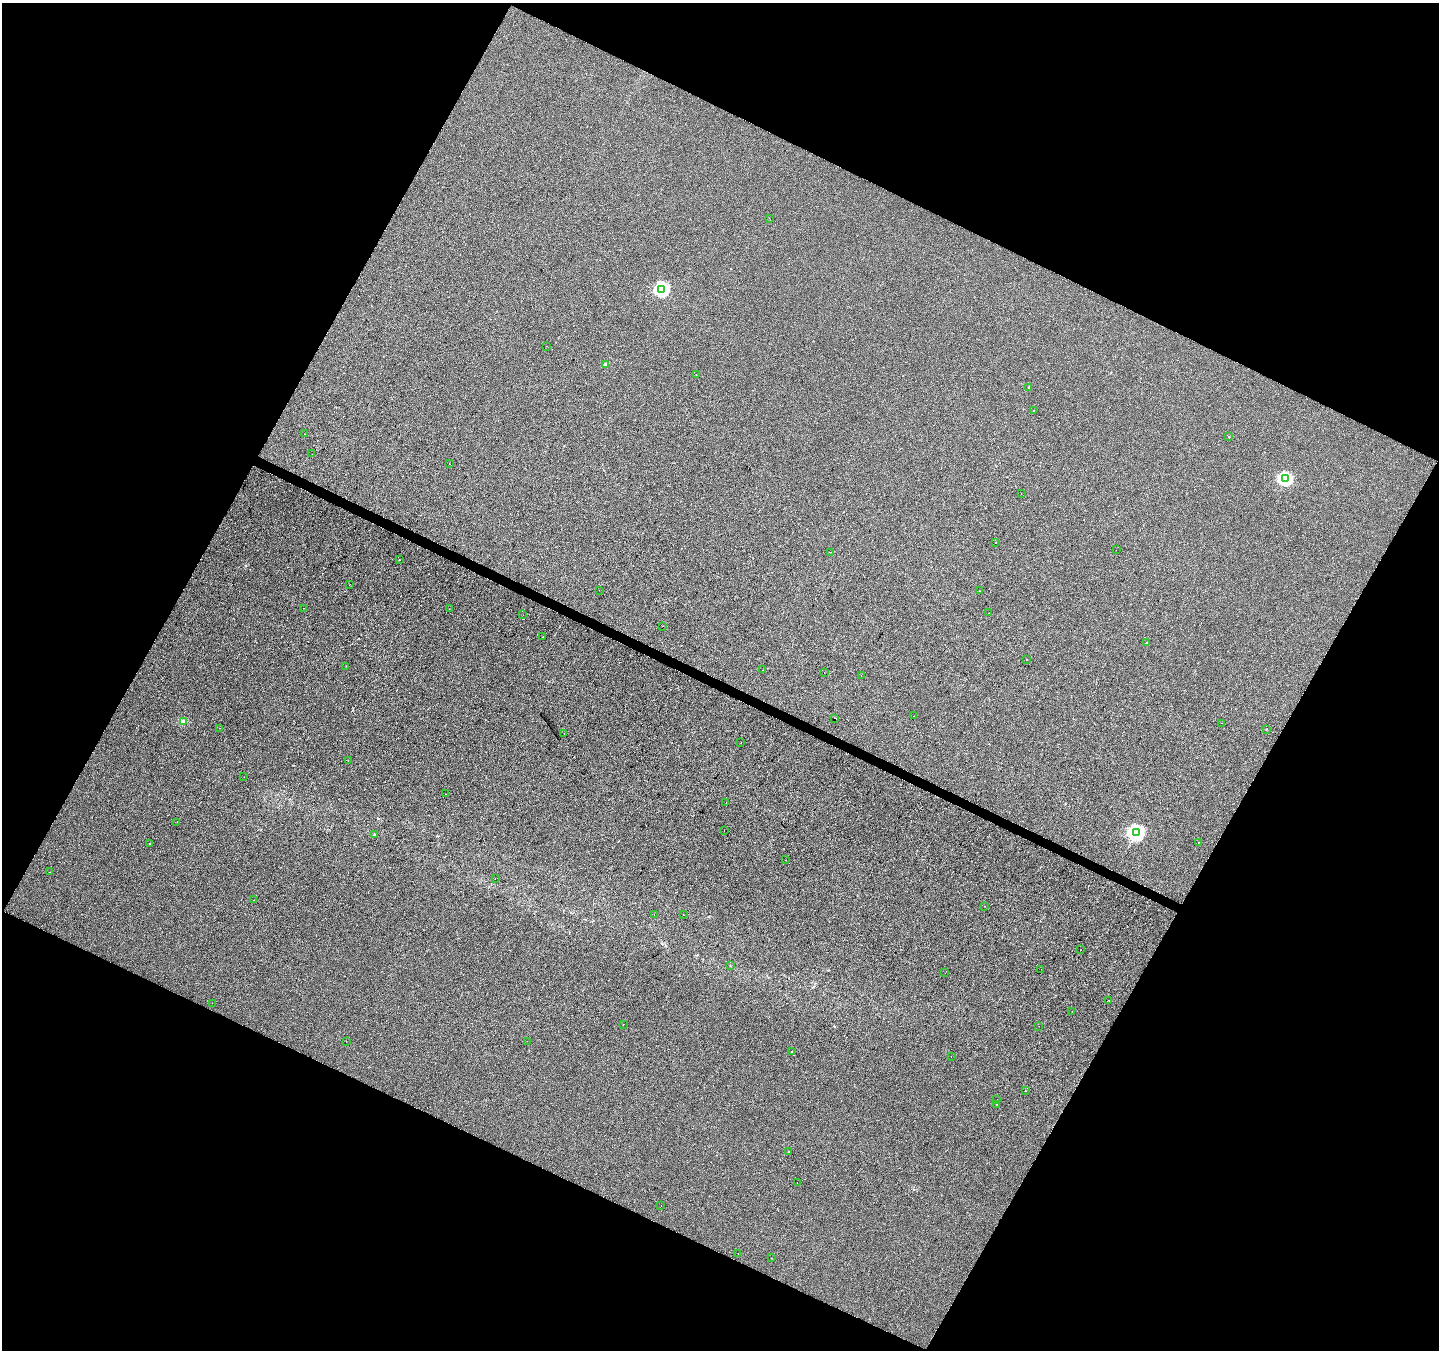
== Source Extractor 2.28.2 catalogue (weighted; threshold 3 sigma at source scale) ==
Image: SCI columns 6-5752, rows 265-5653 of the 5752 x 5851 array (HDU 1 of 3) = the unmasked area's bounding box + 8 px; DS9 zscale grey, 4 x 4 block average (1 PNG px = mean of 4 x 4 image px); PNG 1441 x 1352 px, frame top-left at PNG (2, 3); each listed source drawn as its Kron ellipse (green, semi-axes under 4 px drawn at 4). Shown black and unused: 46% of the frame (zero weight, under 2 of 3 exposures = <1% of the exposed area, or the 3 px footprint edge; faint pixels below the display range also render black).
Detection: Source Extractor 2.28.2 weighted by HDU 2 'WHT'. Background -3.62e-04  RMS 0.0045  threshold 0.0203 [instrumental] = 3 sigma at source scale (4.5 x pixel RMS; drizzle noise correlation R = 1.50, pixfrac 1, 0.0396/0.0396 arcsec/px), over >= 5 px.
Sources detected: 83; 4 cosmic-ray / hot-pixel residue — neither listed nor drawn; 1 coinciding with a brighter row at this scale — not listed separately; the other 78 listed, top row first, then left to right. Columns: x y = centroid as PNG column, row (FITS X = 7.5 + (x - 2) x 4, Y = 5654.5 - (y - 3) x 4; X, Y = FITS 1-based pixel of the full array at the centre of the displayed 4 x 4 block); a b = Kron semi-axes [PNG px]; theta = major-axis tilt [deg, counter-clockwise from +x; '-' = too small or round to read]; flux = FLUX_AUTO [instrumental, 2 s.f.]
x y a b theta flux
769 218 2 2 - 0.57
662 289 2 2 - 410
547 346 2 2 - 0.33
605 364 2 2 - 17
696 375 2 2 - 0.42
1029 387 2 2 - 2.7
1034 410 2 2 - 1.7
305 434 2 2 - 0.66
1229 437 2 2 - 1.2
312 454 2 2 - 1.3
449 464 2 2 - 0.88
1285 479 2 2 - 330
1021 494 2 2 - 0.45
995 543 2 2 - 1.6
1116 550 2 2 - 0.41
831 552 2 2 - 0.4
399 560 2 2 - 0.7
350 584 2 2 - 0.36
599 590 2 2 - 0.59
980 591 2 2 - 0.53
303 608 2 2 - 0.67
449 609 2 2 - 0.42
989 613 2 2 - 2.3
523 615 2 2 - 0.67
663 626 2 2 - 0.75
543 637 2 2 - 2.4
1147 643 2 2 - 1.9
1026 660 2 2 - 1.1
346 666 2 2 - 0.5
763 670 2 2 - 0.34
824 672 2 2 - 0.58
861 676 2 2 - 0.55
914 716 2 2 - 1.4
834 718 2 2 - 25
183 721 2 2 - 47
1221 723 2 2 - 1.2
220 728 2 2 - 0.58
1266 729 2 2 - 1.8
564 733 2 2 - 0.46
741 743 2 2 - 1.5
348 760 2 2 - 0.69
244 777 2 2 - 0.46
445 794 2 2 - 0.58
726 803 2 2 - 0.49
177 822 2 2 - 2.5
724 830 2 2 - 0.46
1136 832 3 3 - 600
375 834 2 2 - 1.4
1198 842 2 2 - 1.2
149 844 2 2 - 2.5
786 860 2 2 - 0.47
50 872 2 2 - 0.68
495 878 2 2 - 1.3
254 900 2 2 - 0.82
985 906 2 2 - 0.54
654 915 2 2 - 0.62
684 915 2 2 - 0.67
1080 950 2 2 - 0.47
730 966 2 2 - 0.88
1041 969 2 2 - 1.2
945 973 2 2 - 0.71
1109 1000 2 2 - 4.8
212 1003 2 2 - 2.1
1072 1011 2 2 - 0.45
623 1024 2 2 - 0.55
1039 1026 2 2 - 0.92
346 1041 2 2 - 0.42
527 1041 2 2 - 0.46
791 1051 2 2 - 0.84
951 1056 2 2 - 0.47
1025 1091 2 2 - 0.57
997 1100 2 2 - 2.1
997 1104 2 2 - 0.74
788 1152 2 2 - 2.3
797 1182 2 2 - 1.4
661 1206 2 2 - 0.43
738 1253 2 2 - 0.41
771 1258 2 2 - 0.58
Diffuse or blended objects may show on this block-average render without a row.